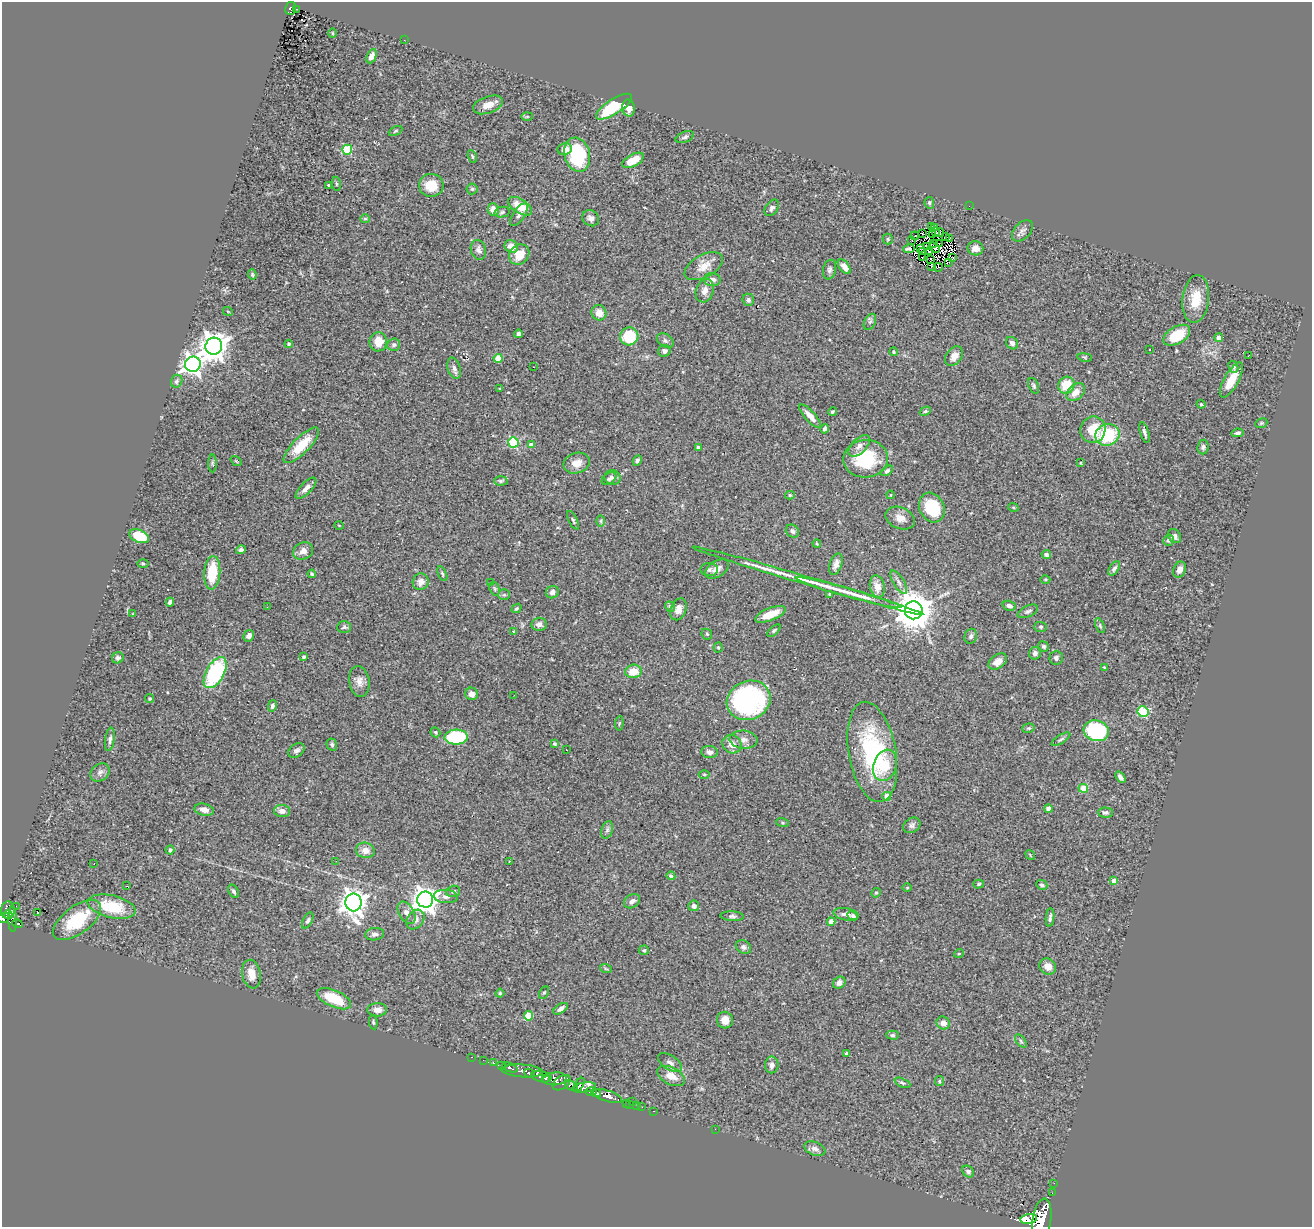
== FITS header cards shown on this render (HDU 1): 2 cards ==
NAXIS1  =                 1310
NAXIS2  =                 1225

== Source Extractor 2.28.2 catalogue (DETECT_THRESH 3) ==
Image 1310 x 1225 px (HDU 1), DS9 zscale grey, 1 PNG px = 1 image px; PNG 1314 x 1229 px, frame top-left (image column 1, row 1225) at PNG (2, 2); each listed source drawn as its Kron ellipse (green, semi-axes under 4 px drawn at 4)
Background 1.09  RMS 0.075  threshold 0.224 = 3 sigma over >= 5 px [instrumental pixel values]
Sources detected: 317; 1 with non-positive FLUX_AUTO (blend fragments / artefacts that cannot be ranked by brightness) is neither listed nor drawn; the other 316 listed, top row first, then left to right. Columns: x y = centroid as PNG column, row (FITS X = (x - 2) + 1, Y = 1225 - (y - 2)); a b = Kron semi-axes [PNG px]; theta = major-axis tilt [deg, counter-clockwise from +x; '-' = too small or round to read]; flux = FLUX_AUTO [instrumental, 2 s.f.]
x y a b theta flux
290 8 6 5 - 100
297 10 4 2 - 3.5
332 33 5 3 - 4.3
404 40 2 2 - 9.4
371 56 7 4 65 32
488 105 15 8 19 50
614 107 20 7 33 230
629 108 8 6 -85 36
527 116 6 4 2 7
395 131 7 4 27 7.7
685 137 9 5 22 14
565 149 7 6 - 51
347 150 5 5 - 300
577 155 17 12 -75 310
472 157 6 3 -69 6.6
633 160 12 6 28 74
336 184 7 3 -82 6.3
329 185 3 3 - 11
431 185 12 11 - 110
472 189 5 5 - 8.1
929 203 6 4 -84 8.4
520 206 13 7 -32 100
969 206 2 2 - 22
772 208 9 6 53 15
493 210 6 5 - 53
502 212 8 5 12 11
519 215 13 6 56 20
591 218 9 7 -37 24
365 219 5 4 - 6.8
932 227 3 2 - 4.1
935 228 2 2 - 0.64
935 231 4 2 - 9.6
1022 231 12 8 46 22
922 233 3 2 - 3.8
939 233 5 3 - 3.1
933 235 3 2 - 3.9
915 236 4 2 - 5
945 237 3 2 - 4
949 238 3 2 - 3.4
888 239 5 5 - 6.7
911 240 3 2 - 2.9
933 243 3 2 - 2.3
940 244 4 2 - 3.4
511 246 7 6 - 42
926 246 3 2 - 2.5
934 247 6 2 -35 3.2
975 248 8 7 - 37
909 249 6 3 10 7.8
920 249 3 2 - 3.3
478 250 10 7 -75 22
929 251 3 2 - 4
922 252 3 2 - 2.4
519 255 11 9 47 93
923 257 4 2 - 3.7
953 258 2 2 - 6
930 260 3 2 - 3
949 262 3 2 - 6.2
704 266 21 11 28 61
844 267 8 5 -53 33
932 267 3 3 - 11
938 267 4 2 - 6.2
830 270 10 6 77 16
252 274 5 4 - 7.3
712 280 8 6 -5 27
705 291 12 8 72 28
1196 299 24 13 83 120
748 300 6 5 - 14
228 312 5 3 - 3.7
599 313 8 7 - 51
870 322 9 5 63 11
518 334 4 4 - 15
1177 335 15 8 30 160
629 336 9 9 - 200
1219 338 4 4 - 36
665 341 9 6 -35 14
378 342 9 9 - 77
1012 343 7 5 -51 19
289 344 4 3 - 6.6
394 345 6 6 - 12
214 346 8 8 - 5800
1150 349 3 2 - 6.8
664 351 6 6 - 17
893 352 4 4 - 5.5
1249 355 3 2 - 24
954 356 11 8 52 40
1085 357 7 3 -9 6.2
498 358 4 4 - 110
193 364 8 7 - 2700
533 367 3 2 - 3.6
1233 367 6 4 -62 10
454 368 11 6 -73 20
1231 380 20 7 61 86
177 381 7 5 60 11
1066 385 9 8 - 140
1034 386 8 5 -68 9.4
500 389 3 2 - 5.1
1076 392 10 7 44 49
1201 404 4 4 - 4.8
925 411 6 4 28 7
832 412 4 3 - 7.1
810 416 15 5 -48 45
1261 423 6 4 22 6.5
825 429 5 3 - 9.8
1093 430 13 12 - 120
1144 433 11 4 -73 15
1237 433 6 3 7 11
1107 435 12 10 19 290
513 442 5 5 - 400
301 445 23 8 45 140
531 445 4 4 - 43
859 446 13 7 46 29
698 447 3 3 - 14
1203 447 7 5 82 11
866 459 22 19 5 280
637 460 5 4 - 12
236 461 6 3 -37 4.8
212 463 9 4 -89 8.8
577 463 13 10 18 53
1080 463 4 2 - 3.7
887 471 6 4 37 11
612 477 8 7 - 18
609 479 8 5 36 13
501 481 7 4 3 9
306 488 14 5 45 26
790 495 5 4 - 6.5
890 495 4 2 - 3.7
932 507 15 12 -64 240
1013 507 5 3 - 5.7
900 518 15 10 -23 46
573 520 10 4 -62 11
601 521 6 4 90 6.6
339 526 5 3 - 4.1
792 531 7 6 - 17
139 536 10 6 -23 140
1175 536 7 6 - 20
1169 540 5 5 - 15
817 544 4 3 - 5.5
241 550 5 4 - 13
303 551 10 8 25 31
1046 554 4 4 - 19
143 564 5 3 - 5.8
836 564 11 6 71 32
1114 568 8 4 56 14
717 569 13 8 32 36
709 570 9 6 -3 15
1180 570 8 6 67 33
212 573 17 8 85 170
312 574 4 3 - 9.9
442 574 8 3 -66 8.3
1045 579 5 3 - 5.1
808 581 120 4 -16 210
421 582 8 8 - 36
899 582 13 5 -59 21
491 583 4 4 - 5.4
877 587 11 7 -77 51
495 589 7 5 -72 7.9
552 592 6 6 - 21
848 593 55 4 -15 92
829 594 3 3 - 6.7
504 595 6 5 - 8.1
170 602 4 3 - 11
1009 606 7 5 -15 19
267 607 3 2 - 6
670 607 5 4 - 8.7
517 608 5 4 - 8.1
678 609 11 8 67 36
914 610 9 9 - 14000
1028 611 11 5 25 15
133 614 4 4 - 4.1
770 614 16 6 21 83
539 624 8 6 6 22
1100 626 8 4 -65 7.9
344 627 7 6 - 11
1041 627 6 5 - 8.3
513 631 3 2 - 4.4
774 631 8 4 41 8.7
707 634 6 5 - 7.7
249 636 6 5 - 18
971 636 7 6 - 16
1044 646 5 5 - 7.7
718 647 5 4 - 5.3
1035 653 6 6 - 20
304 657 4 4 - 7.6
118 658 6 5 - 11
1056 658 7 6 - 14
998 662 10 6 35 38
1104 667 4 3 - 3.6
633 671 8 6 5 78
215 673 17 9 61 500
359 681 15 10 -82 36
471 694 6 6 - 42
514 695 2 2 - 2.6
149 698 4 4 - 6.4
749 700 22 19 24 960
272 706 6 4 77 14
1143 712 5 5 - 350
619 723 7 3 84 5.5
1028 728 6 4 18 7.9
1096 731 12 10 -16 560
435 732 5 4 - 8.7
456 737 11 7 2 440
110 739 12 5 82 16
1061 739 11 4 31 12
744 740 14 9 -4 35
554 744 4 4 - 7.3
732 744 10 9 - 43
332 745 6 5 - 11
566 750 3 2 - 3.6
296 751 9 6 35 15
710 752 8 6 -6 25
872 752 51 23 -80 610
885 765 16 11 72 110
100 772 10 8 41 20
704 774 5 3 - 5.4
1120 777 6 4 -54 16
1083 788 5 4 - 160
887 796 4 4 - 86
1048 808 4 4 - 33
204 810 10 6 -13 34
282 811 8 6 -3 30
1105 813 7 5 -1 13
782 822 6 3 -19 6.6
912 825 9 7 32 17
607 830 9 5 72 14
170 850 4 4 - 14
365 850 9 7 -10 44
1030 855 5 3 - 4
336 861 2 2 - 3.3
509 862 2 2 - 3.5
94 864 3 2 - 5.1
671 876 4 4 - 16
1114 881 4 4 - 46
979 884 5 4 - 7
1042 885 5 4 - 11
126 886 2 2 - 4
907 887 5 3 - 4.5
234 891 7 5 -59 12
453 891 7 5 17 12
876 893 5 4 - 6.5
446 897 12 6 -5 21
425 900 8 8 - 4800
632 901 9 6 32 24
354 902 9 8 - 5400
16 906 2 2 - 12
694 906 5 5 - 18
112 907 24 11 -13 200
8 910 9 6 88 390
37 913 3 2 - 5.8
406 913 12 7 -59 27
8 914 4 3 - 210
846 914 13 6 -10 23
732 916 12 4 -4 14
853 916 5 3 - 9.3
4 918 6 4 22 560
1050 918 9 3 84 13
12 919 13 4 -87 250
77 920 28 13 36 230
308 920 9 4 64 11
415 920 11 8 52 31
831 922 4 4 - 74
17 923 5 4 - 170
375 934 9 6 8 17
743 947 8 6 -33 19
644 950 5 5 - 7.5
959 953 5 3 - 4.1
1048 967 9 7 -45 44
606 969 6 3 -19 6.6
251 974 14 9 -79 58
839 983 7 5 37 21
500 993 4 4 - 6.1
544 993 6 4 61 7.2
334 999 18 8 -24 170
560 1009 8 4 33 24
377 1010 10 6 -1 31
528 1016 4 4 - 180
725 1020 8 8 - 53
373 1022 7 4 -80 7.4
943 1023 7 6 - 33
892 1035 6 4 -1 9.5
1021 1041 7 4 -53 9
847 1054 4 3 - 19
472 1057 3 2 - 3.8
483 1060 2 2 - 12
493 1063 3 3 - 47
670 1063 13 7 -33 23
502 1065 4 3 - 300
772 1065 8 7 - 23
510 1067 8 4 -21 280
522 1071 21 6 -4 1300
529 1073 5 3 - 540
671 1076 15 8 -26 58
541 1077 10 5 -14 3300
546 1078 4 3 - 820
555 1079 12 6 6 1000
939 1081 5 4 - 6.9
562 1083 10 6 36 470
902 1083 8 4 -24 9.5
579 1085 8 4 58 390
572 1086 7 4 -29 730
584 1088 12 5 9 500
591 1092 5 3 - 770
596 1093 5 4 - 1000
607 1096 15 5 -18 1600
632 1101 3 2 - 21
626 1103 2 2 - 5.8
630 1104 3 2 - 7.3
636 1106 2 2 - 11
642 1107 3 2 - 4.6
654 1111 3 2 - 16
715 1129 2 2 - 71
815 1149 11 6 -22 25
968 1172 7 5 -42 13
1054 1183 2 2 - 13
1052 1193 3 2 - 3.8
1029 1219 8 5 9 32000
1042 1219 20 9 81 4500
At the frame edge (FLAGS 8, measured only in part): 2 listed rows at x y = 4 918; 1042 1219
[1 non-positive-flux detection neither listed nor drawn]